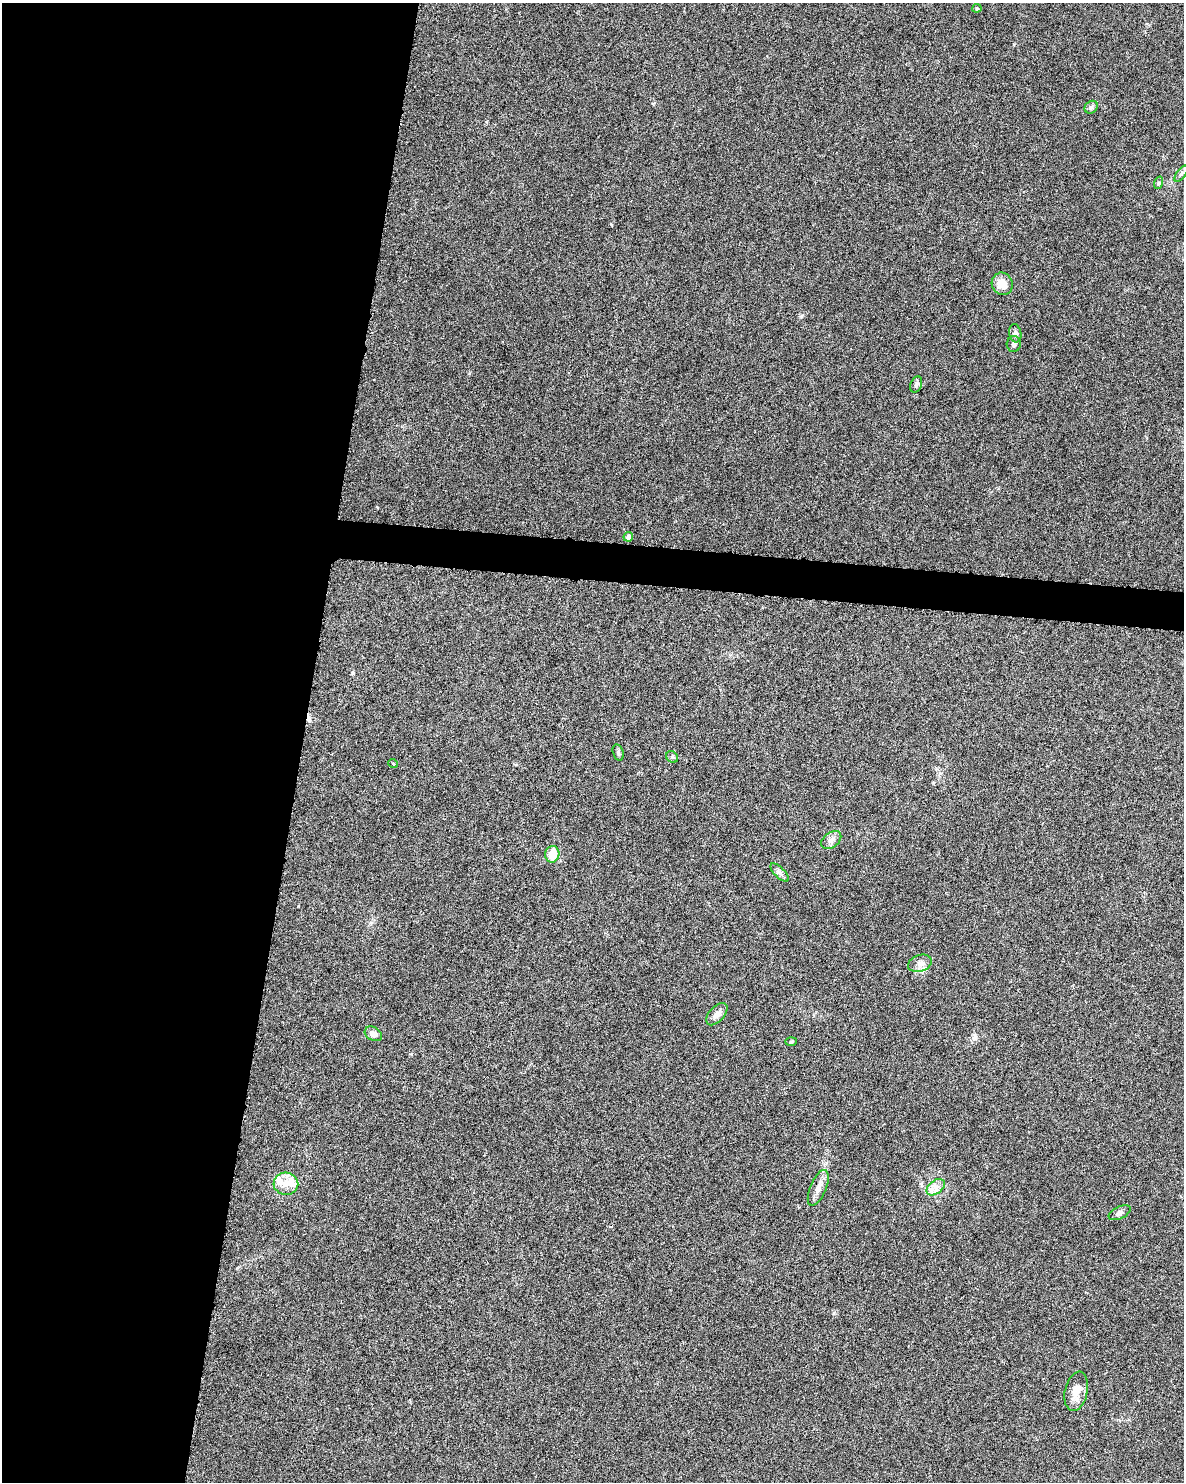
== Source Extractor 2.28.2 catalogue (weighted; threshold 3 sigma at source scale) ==
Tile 5 of 4 x 3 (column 1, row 2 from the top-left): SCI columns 2-1183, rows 1712-3191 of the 4740 x 4960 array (HDU 1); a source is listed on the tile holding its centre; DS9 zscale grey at full resolution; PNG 1186 x 1484 px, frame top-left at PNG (2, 3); each listed source drawn as its Kron ellipse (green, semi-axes under 4 px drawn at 4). Shown black and unused: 27% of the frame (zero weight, under 3 of 6 exposures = <1% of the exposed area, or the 3 px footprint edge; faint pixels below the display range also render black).
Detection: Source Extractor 2.28.2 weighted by HDU 2 'WHT'; one run over the whole footprint, this tile lists its part. Background 0.0175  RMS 0.0035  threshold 0.0143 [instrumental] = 3 sigma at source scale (4.09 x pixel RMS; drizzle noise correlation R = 1.36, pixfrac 0.8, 0.0396/0.0396 arcsec/px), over >= 5 px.
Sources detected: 27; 1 cosmic-ray / hot-pixel residue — neither listed nor drawn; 2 inside a brighter listed object's ellipse — not listed separately; the other 24 listed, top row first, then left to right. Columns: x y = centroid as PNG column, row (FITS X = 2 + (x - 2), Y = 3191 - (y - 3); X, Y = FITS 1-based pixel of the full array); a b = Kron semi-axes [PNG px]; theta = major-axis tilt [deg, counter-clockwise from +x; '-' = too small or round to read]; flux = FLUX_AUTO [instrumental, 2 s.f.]
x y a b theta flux
977 8 4 4 - 0.33
1091 107 7 6 - 0.7
1181 174 9 4 54 0.74
1158 183 6 4 72 0.47
1002 284 11 10 - 4.1
1015 333 9 6 -79 1.1
1014 344 8 7 - 0.92
916 384 8 5 69 0.83
628 537 5 4 - 1.6
618 752 8 5 -73 0.65
672 757 6 5 - 0.55
393 763 5 3 - 0.3
831 840 11 7 38 1.5
552 854 8 7 - 4.7
780 873 12 5 -45 1.1
920 963 12 8 19 1.8
717 1014 13 7 47 2
373 1034 9 6 -31 1.9
791 1041 6 4 2 0.35
286 1184 12 11 - 3.1
936 1187 10 6 38 1.9
818 1188 19 8 67 2.5
1120 1213 12 6 26 1.2
1076 1391 20 11 78 4
Unlisted compact peaks at least as high as the median listed source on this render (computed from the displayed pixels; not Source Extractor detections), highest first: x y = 801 316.